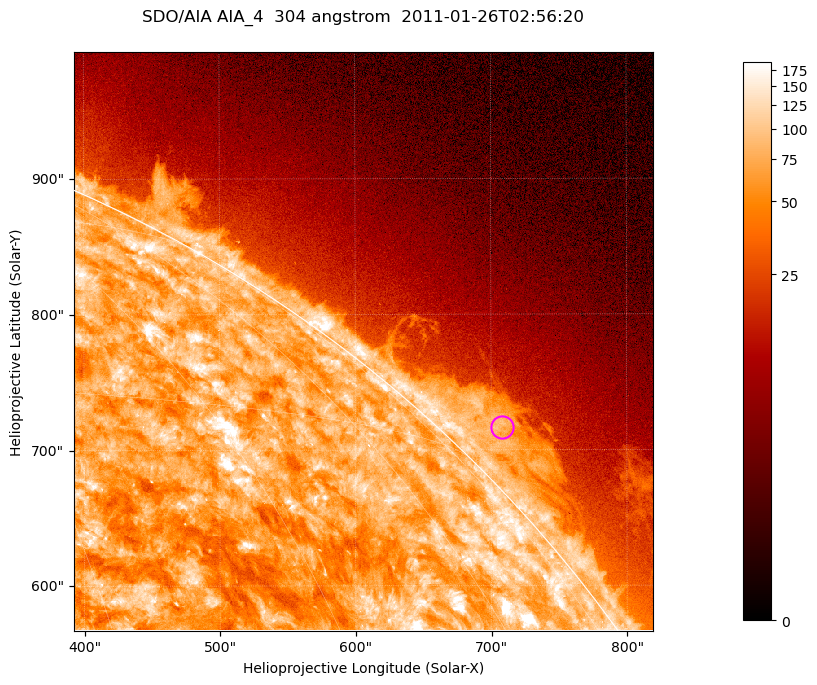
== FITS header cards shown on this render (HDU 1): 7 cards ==
TELESCOP= 'SDO/AIA '           / For AIA: SDO/AIA
INSTRUME= 'AIA_4   '           / For AIA: AIA_ATA1, AIA_ATA2, AIA_ATA3 or AIA_AT
WAVELNTH=                  304 / [angstrom] Wavelength
WAVEUNIT= 'angstrom'           / Wavelength unit: angstrom
DATE-OBS= '2011-01-26T02:56:20.124' / [ISO] Date when observation started; ISO 8
CTYPE1  = 'HPLN-TAN'           / CTYPE1; Typically HPLN
CTYPE2  = 'HPLT-TAN'           / CTYPE2; Typically HPLT

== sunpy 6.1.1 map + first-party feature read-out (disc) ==
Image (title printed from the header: SDO/AIA AIA_4  304 angstrom  2011-01-26T02:56:20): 711 x 711 px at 0.6 arcsec/px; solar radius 975 arcsec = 1624 px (partial field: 2.6% of the solar disc is inside the frame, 42% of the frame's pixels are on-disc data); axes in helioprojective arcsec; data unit not stated in the header (colour bar unlabelled)
Orientation: roll -0.132 deg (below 1 deg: not rotated)
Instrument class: DISC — disc imager (sunpy class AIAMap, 304 A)
Bright regions (active regions / flare kernels): reference = the on-disc median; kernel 7 px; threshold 5 sigma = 122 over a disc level ~73.3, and >= 1.15x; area >= 505 px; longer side >= 9 px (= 5.4 arcsec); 0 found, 0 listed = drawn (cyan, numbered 1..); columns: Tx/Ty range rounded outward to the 2 arcsec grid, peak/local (2 s.f.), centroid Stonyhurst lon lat
Off-limb structures (1.02-1.3 R_sun): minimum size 252 px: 3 found; the strongest spans PA ~310..320 deg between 1.02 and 1.06 R_sun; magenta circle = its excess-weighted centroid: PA ~315 deg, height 1.03 R_sun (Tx ~708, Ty ~718 arcsec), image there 3.4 x the reference